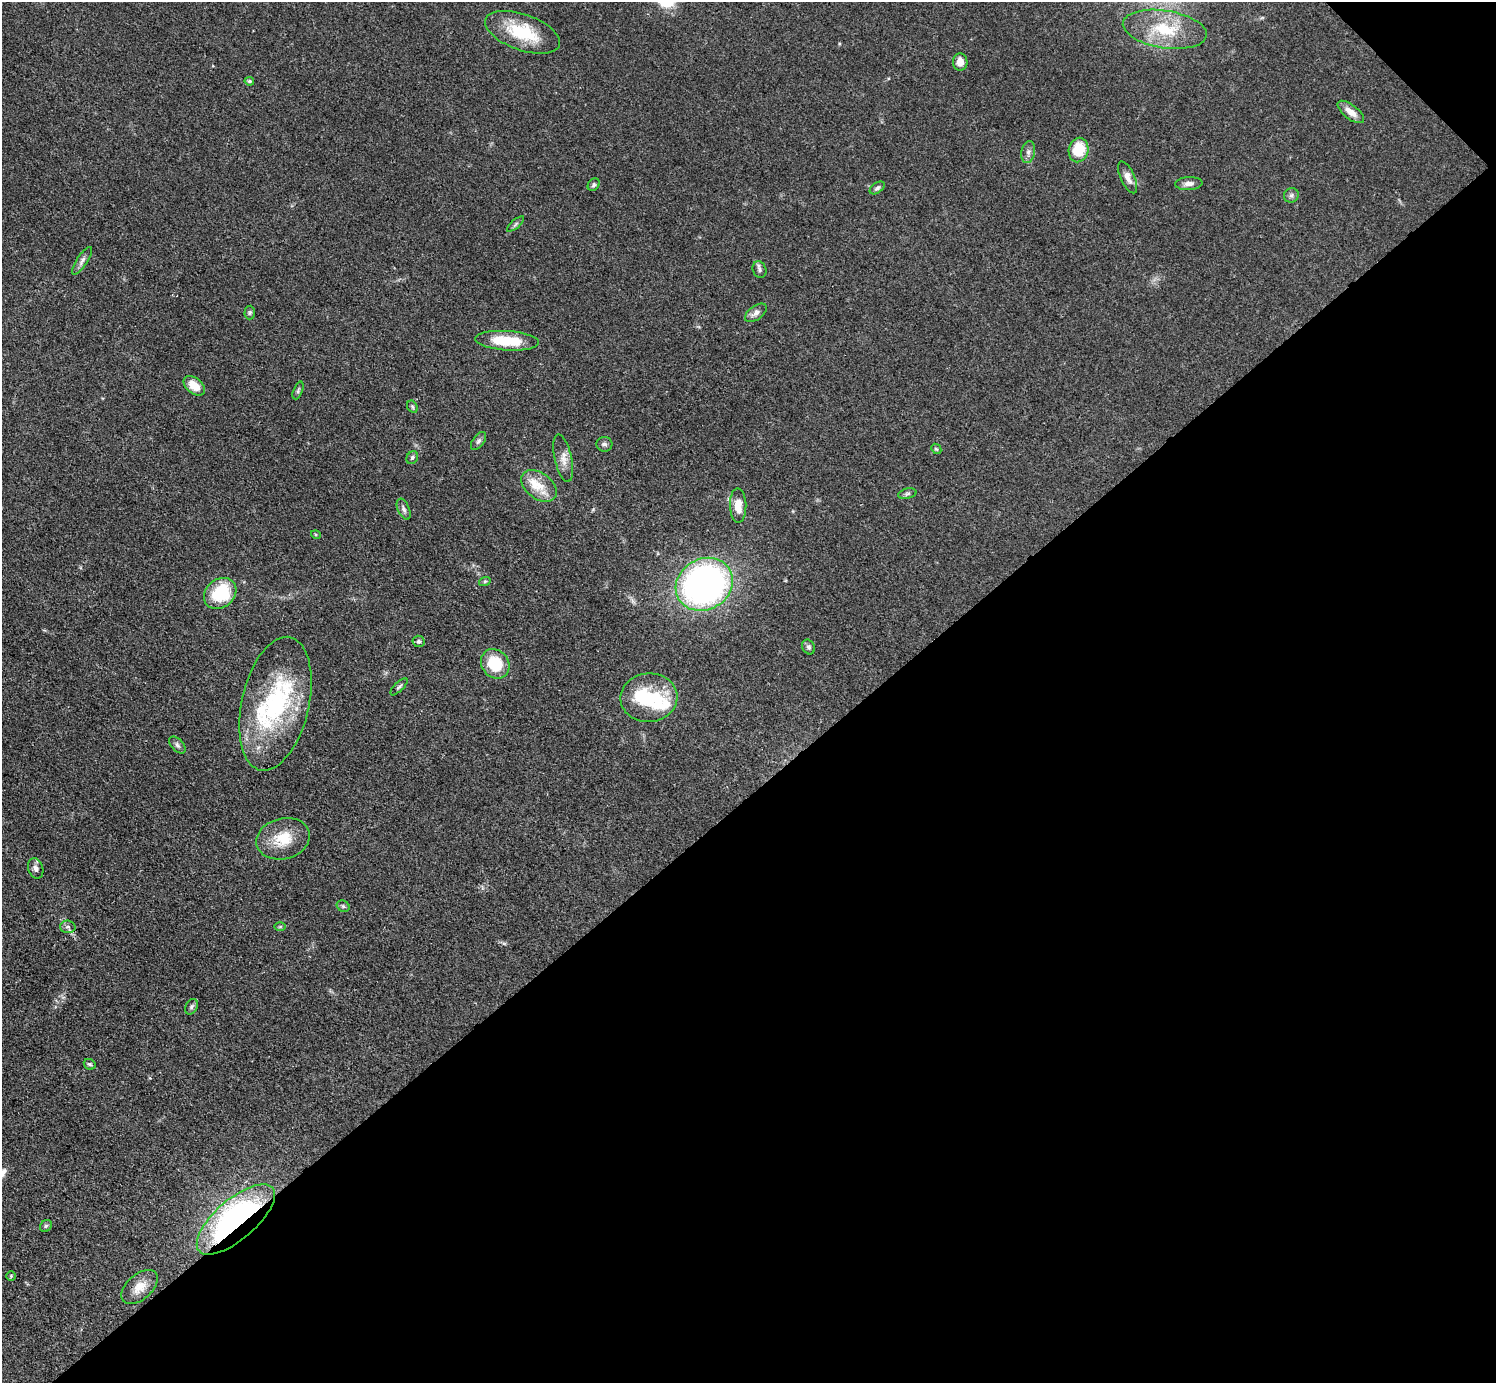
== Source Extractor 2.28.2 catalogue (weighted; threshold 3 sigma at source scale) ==
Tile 12 of 4 x 4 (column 4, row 3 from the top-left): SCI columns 4485-5978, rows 1681-3061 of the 5980 x 5979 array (HDU 1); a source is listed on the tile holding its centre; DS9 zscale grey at full resolution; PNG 1498 x 1385 px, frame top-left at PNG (2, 2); each listed source drawn as its Kron ellipse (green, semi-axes under 4 px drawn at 4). Shown black and unused: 43% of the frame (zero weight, under 3 of 4 exposures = <1% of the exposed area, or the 3 px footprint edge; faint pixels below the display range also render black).
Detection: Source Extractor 2.28.2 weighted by HDU 2 'WHT'; one run over the whole footprint, this tile lists its part. Background 0.0514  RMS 0.005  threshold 0.0223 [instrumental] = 3 sigma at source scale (4.5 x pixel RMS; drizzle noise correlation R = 1.50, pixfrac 1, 0.05/0.05 arcsec/px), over >= 5 px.
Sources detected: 57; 2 inside a brighter object's white glare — neither listed nor drawn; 3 inside a brighter listed object's ellipse — not listed separately; the other 52 listed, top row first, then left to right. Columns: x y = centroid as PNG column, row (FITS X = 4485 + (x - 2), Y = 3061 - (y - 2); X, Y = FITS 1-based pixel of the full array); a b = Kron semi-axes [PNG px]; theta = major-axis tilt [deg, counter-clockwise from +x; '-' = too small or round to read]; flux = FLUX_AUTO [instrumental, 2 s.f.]
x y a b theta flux
1165 29 42 18 -9 23
522 32 39 18 -19 25
960 62 8 7 - 4.9
249 81 5 4 - 0.93
1351 112 16 7 -38 4.7
1078 150 12 9 78 14
1028 152 11 6 78 1.9
1128 177 17 7 -66 3.6
1189 184 13 6 3 2.6
594 185 7 5 53 0.99
877 188 8 5 35 1.2
1291 195 7 7 - 1.4
515 224 10 3 40 1
82 261 16 5 57 2.2
759 270 8 6 -68 1.5
250 312 7 5 88 0.84
756 313 12 7 36 2.6
507 341 32 9 -4 19
194 386 12 7 -39 7.4
298 390 9 4 68 0.98
412 407 6 4 -60 0.84
479 441 10 5 53 1.4
604 444 8 7 - 1.6
936 449 6 4 -43 0.64
412 458 7 5 59 1
563 458 24 8 -78 4.9
539 486 20 13 -37 8.9
907 494 9 5 14 1.2
738 505 17 8 -89 6.3
404 509 11 5 -66 1.7
316 535 5 3 - 0.52
485 581 6 4 18 0.74
704 584 29 25 31 180
220 593 17 14 40 25
419 641 6 5 - 1.1
809 647 8 6 -65 1.3
495 664 16 13 -50 18
399 687 11 4 45 1.1
649 698 28 24 5 22
275 704 68 33 77 61
177 745 10 6 -47 1.5
283 839 27 20 14 14
36 868 10 7 -73 2.2
343 906 7 5 -27 0.93
68 927 7 6 - 1.5
280 927 6 4 1 0.61
191 1007 8 6 59 1.2
90 1064 6 5 - 0.99
236 1219 48 20 41 150
46 1226 6 5 - 0.98
11 1276 5 4 - 0.59
140 1287 21 12 41 7.1
Overlapping masked pixels (flux is a lower limit): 1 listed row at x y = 236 1219